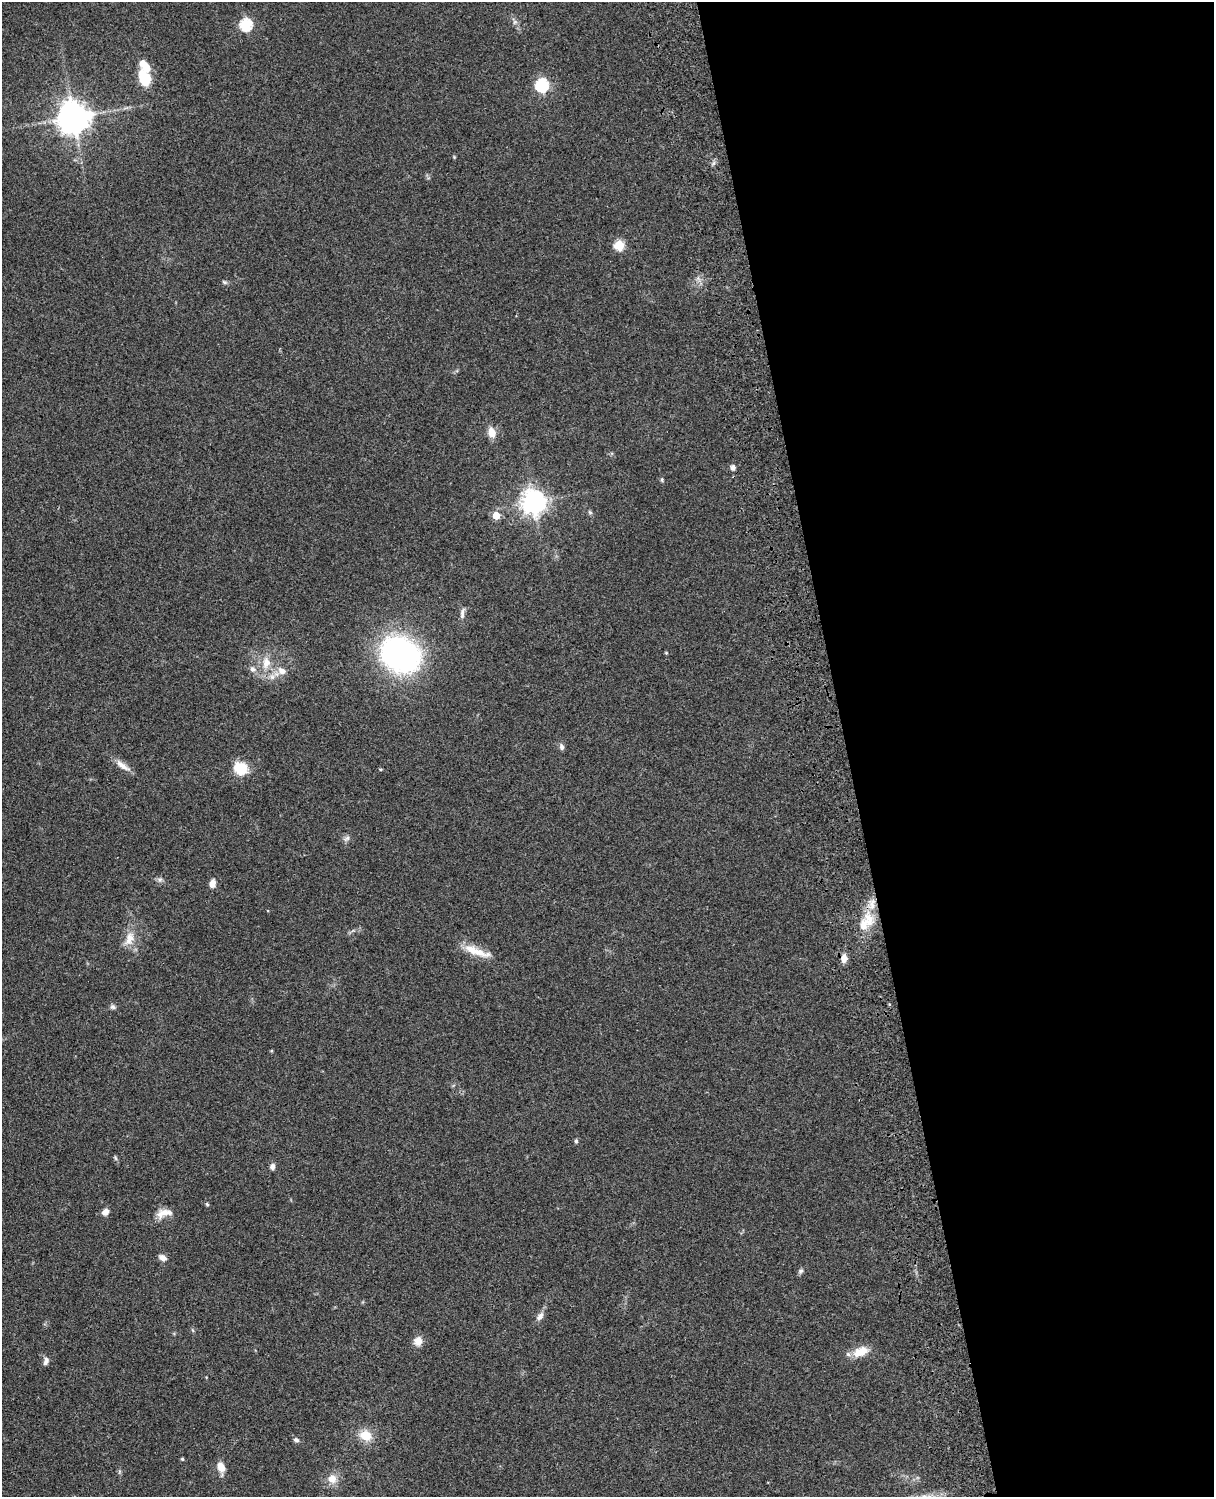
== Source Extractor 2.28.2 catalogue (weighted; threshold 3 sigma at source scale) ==
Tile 8 of 4 x 3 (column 4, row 2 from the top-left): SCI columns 3758-4969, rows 1773-3267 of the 5087 x 4926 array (HDU 1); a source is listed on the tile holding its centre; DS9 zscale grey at full resolution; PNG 1216 x 1499 px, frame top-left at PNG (2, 2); no overlay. Shown black and unused: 30% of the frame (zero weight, under 3 of 4 exposures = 6% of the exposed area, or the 3 px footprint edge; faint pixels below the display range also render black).
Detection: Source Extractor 2.28.2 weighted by HDU 2 'WHT'; one run over the whole footprint, this tile lists its part. Background 0.104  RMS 0.0065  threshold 0.0292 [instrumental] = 3 sigma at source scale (4.5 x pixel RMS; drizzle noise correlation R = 1.50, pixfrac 1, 0.05/0.05 arcsec/px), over >= 5 px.
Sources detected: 54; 2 inside a brighter listed object's ellipse — not listed separately; the other 52 listed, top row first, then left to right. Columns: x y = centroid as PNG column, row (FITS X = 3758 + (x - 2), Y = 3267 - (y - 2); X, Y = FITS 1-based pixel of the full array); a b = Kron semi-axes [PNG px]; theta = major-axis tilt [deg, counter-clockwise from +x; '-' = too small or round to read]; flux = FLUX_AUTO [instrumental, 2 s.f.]
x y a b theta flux
514 22 7 4 71 1.2
246 25 6 6 - 65
145 66 16 8 -52 11
144 78 13 9 -65 25
542 85 6 6 - 92
73 117 10 10 - 1000
454 157 4 4 - 0.62
714 163 7 4 71 1.3
619 245 5 5 - 36
224 282 8 5 -27 1.2
492 432 10 8 -74 7.8
733 467 6 6 - 2.3
662 480 6 4 85 0.86
533 502 8 8 - 580
590 512 6 5 - 1.1
496 515 5 5 - 14
462 613 17 5 81 2.7
666 653 4 4 - 0.59
400 654 30 24 -29 200
266 663 18 11 84 9.9
252 669 8 7 - 2.6
282 671 12 9 -27 5.3
272 677 9 7 -89 3.1
561 747 8 6 -76 2
122 766 22 7 -35 5.5
240 768 7 7 - 41
380 769 5 3 - 0.65
347 838 10 6 44 2
160 880 7 7 - 1.8
212 883 8 6 78 4.9
869 920 25 12 -80 13
129 939 22 13 70 9
477 951 40 9 -20 12
844 958 11 7 84 4.1
113 1007 7 6 - 1.6
576 1141 5 4 - 1.3
115 1158 7 4 -70 1.1
272 1166 7 6 - 2.5
207 1204 5 4 - 0.84
105 1212 9 7 36 3.5
163 1213 19 11 26 6.9
162 1258 10 7 -28 3.3
800 1271 7 6 - 1.5
540 1316 12 7 55 3.5
418 1341 12 11 - 5.3
861 1351 21 11 20 10
46 1361 11 6 72 2.3
365 1435 13 11 -25 12
296 1440 7 6 - 1.8
182 1459 4 4 - 0.71
221 1467 15 8 -76 6
332 1479 12 11 - 6.9